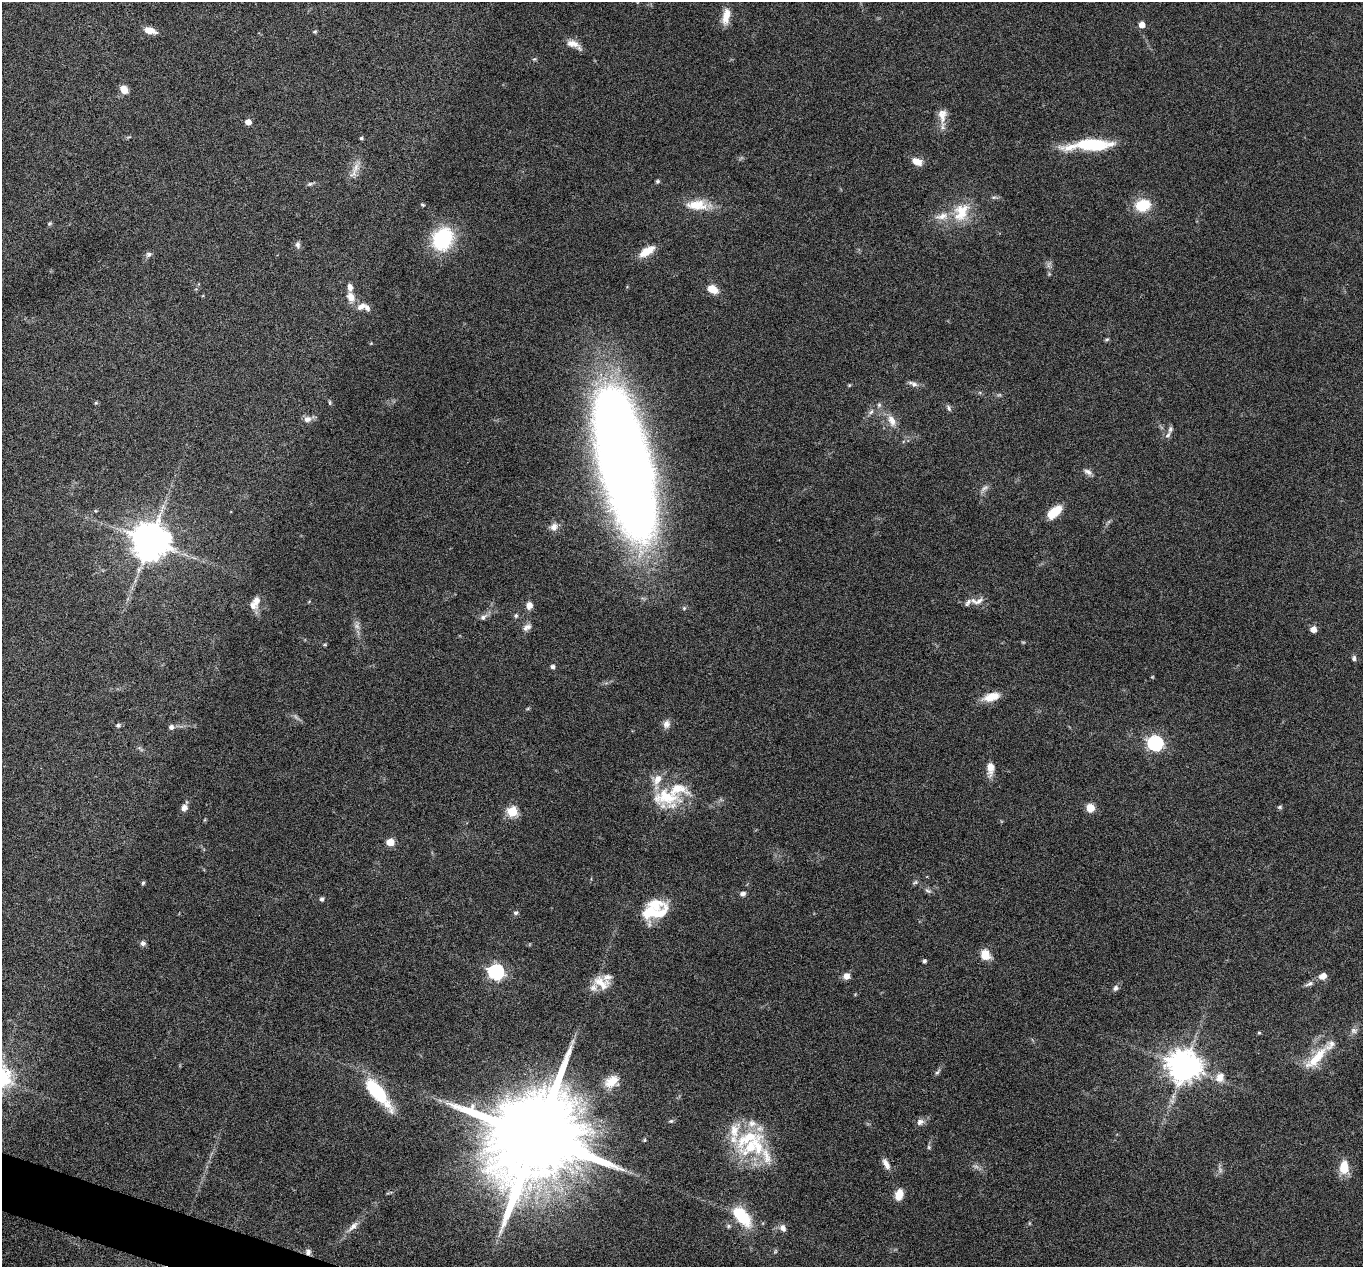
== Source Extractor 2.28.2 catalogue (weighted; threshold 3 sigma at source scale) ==
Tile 7 of 4 x 4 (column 3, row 2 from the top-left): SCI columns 2725-4085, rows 2667-3931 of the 5447 x 5464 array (HDU 1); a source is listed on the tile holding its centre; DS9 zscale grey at full resolution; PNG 1365 x 1269 px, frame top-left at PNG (2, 2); no overlay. Shown black and unused: <1% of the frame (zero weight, under 4 of 8 exposures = <1% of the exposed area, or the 3 px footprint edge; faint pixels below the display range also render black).
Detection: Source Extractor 2.28.2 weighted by HDU 2 'WHT'; one run over the whole footprint, this tile lists its part. Background 0.06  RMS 0.0038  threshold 0.0155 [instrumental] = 3 sigma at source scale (4.09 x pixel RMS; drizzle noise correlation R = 1.36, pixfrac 0.8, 0.05/0.05 arcsec/px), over >= 5 px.
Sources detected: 130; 3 too faint to see at this stretch — not listed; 17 inside a brighter listed object's ellipse — not listed separately; the other 110 listed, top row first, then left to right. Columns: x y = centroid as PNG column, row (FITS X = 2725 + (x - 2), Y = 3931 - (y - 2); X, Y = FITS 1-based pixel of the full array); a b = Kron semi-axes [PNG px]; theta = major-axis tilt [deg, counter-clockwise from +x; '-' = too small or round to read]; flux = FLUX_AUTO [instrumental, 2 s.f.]
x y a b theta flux
726 16 19 8 80 4.7
1142 25 5 5 - 3.3
150 30 13 7 -15 3.6
315 32 5 4 - 0.44
573 44 18 9 -13 3.2
534 59 5 5 - 0.49
124 89 9 7 -47 3.6
942 115 21 11 -89 3.9
248 122 5 4 - 2.9
361 138 4 3 - 0.56
1091 145 44 10 3 23
917 161 13 8 -23 3.2
356 167 15 7 79 2.6
657 181 6 5 - 0.54
310 184 8 5 20 0.71
994 197 6 4 17 0.59
423 205 5 4 - 0.48
697 205 31 14 -2 7.9
1143 205 16 12 19 10
961 212 26 18 65 11
49 224 7 4 44 0.48
442 239 26 21 61 26
298 245 9 6 -83 1.1
647 251 22 9 31 4.9
148 254 8 7 - 1
1048 265 10 4 80 1
713 289 11 7 -27 5
351 297 11 8 -69 3.1
361 307 13 7 27 2.1
1107 339 6 4 29 0.52
913 384 14 6 -27 1.4
849 385 5 4 - 0.37
999 395 6 4 18 0.52
330 402 7 3 -82 0.47
96 403 5 4 - 0.42
879 405 6 5 - 0.7
949 408 10 5 -66 0.79
871 412 8 5 53 0.97
307 419 9 8 - 1.9
892 421 18 10 -69 3.6
1168 435 11 5 58 1.1
625 464 93 29 -77 900
1088 472 11 7 -27 1.4
985 488 12 6 37 1.3
1054 512 17 8 41 7.6
554 527 11 9 61 2
150 541 11 10 - 990
256 601 12 11 - 2.5
978 601 15 7 33 2
529 605 6 6 - 2.8
516 615 5 5 - 0.72
483 617 11 7 38 1.5
527 627 12 7 31 1.6
1313 629 5 5 - 3.7
325 645 6 4 0 0.36
1354 658 6 5 - 0.87
552 667 5 4 - 0.99
1152 677 5 3 - 0.26
991 697 20 10 16 5.5
666 724 11 9 70 1.9
118 725 6 5 - 0.75
171 727 7 7 - 1.1
1155 743 6 6 - 90
140 748 11 3 -49 0.65
990 768 16 8 90 3.7
666 797 40 27 -12 17
184 807 8 7 - 1.8
1280 807 6 5 - 0.59
1090 808 8 8 - 4.4
512 812 5 5 - 22
390 842 5 5 - 8.1
915 882 8 5 29 0.68
143 883 5 4 - 0.6
928 891 11 5 -31 0.99
743 894 7 5 14 1.2
322 899 5 4 - 1
655 904 34 16 -15 8.3
516 913 6 4 -13 0.7
143 943 7 6 - 1.2
985 955 12 10 -74 4.8
924 961 4 4 - 0.95
496 972 7 6 - 92
846 976 9 8 - 2
1323 976 7 6 - 3
601 983 24 12 -42 5.2
1309 984 13 6 24 1.3
1115 988 8 6 66 1.1
1354 1031 9 8 - 1.4
1259 1033 4 4 - 0.45
1316 1058 40 11 47 9.5
1184 1066 10 9 - 640
937 1072 7 5 31 0.66
1220 1077 14 11 68 3.4
611 1081 20 12 37 5.4
377 1093 43 13 -51 21
671 1121 7 5 19 0.61
920 1122 11 8 32 1.7
537 1136 27 20 62 10000
748 1138 45 19 26 18
644 1140 5 4 - 0.46
929 1147 6 5 - 0.55
766 1156 28 11 -72 6.5
886 1164 15 7 -63 2.3
1344 1167 13 8 -89 8.2
899 1195 12 8 74 4.5
741 1216 22 11 -48 17
353 1226 18 7 45 2.6
729 1226 6 5 - 0.62
783 1228 9 7 -61 1.8
308 1252 8 7 - 1.3
Overlapping masked pixels (flux is a lower limit): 1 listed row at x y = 308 1252